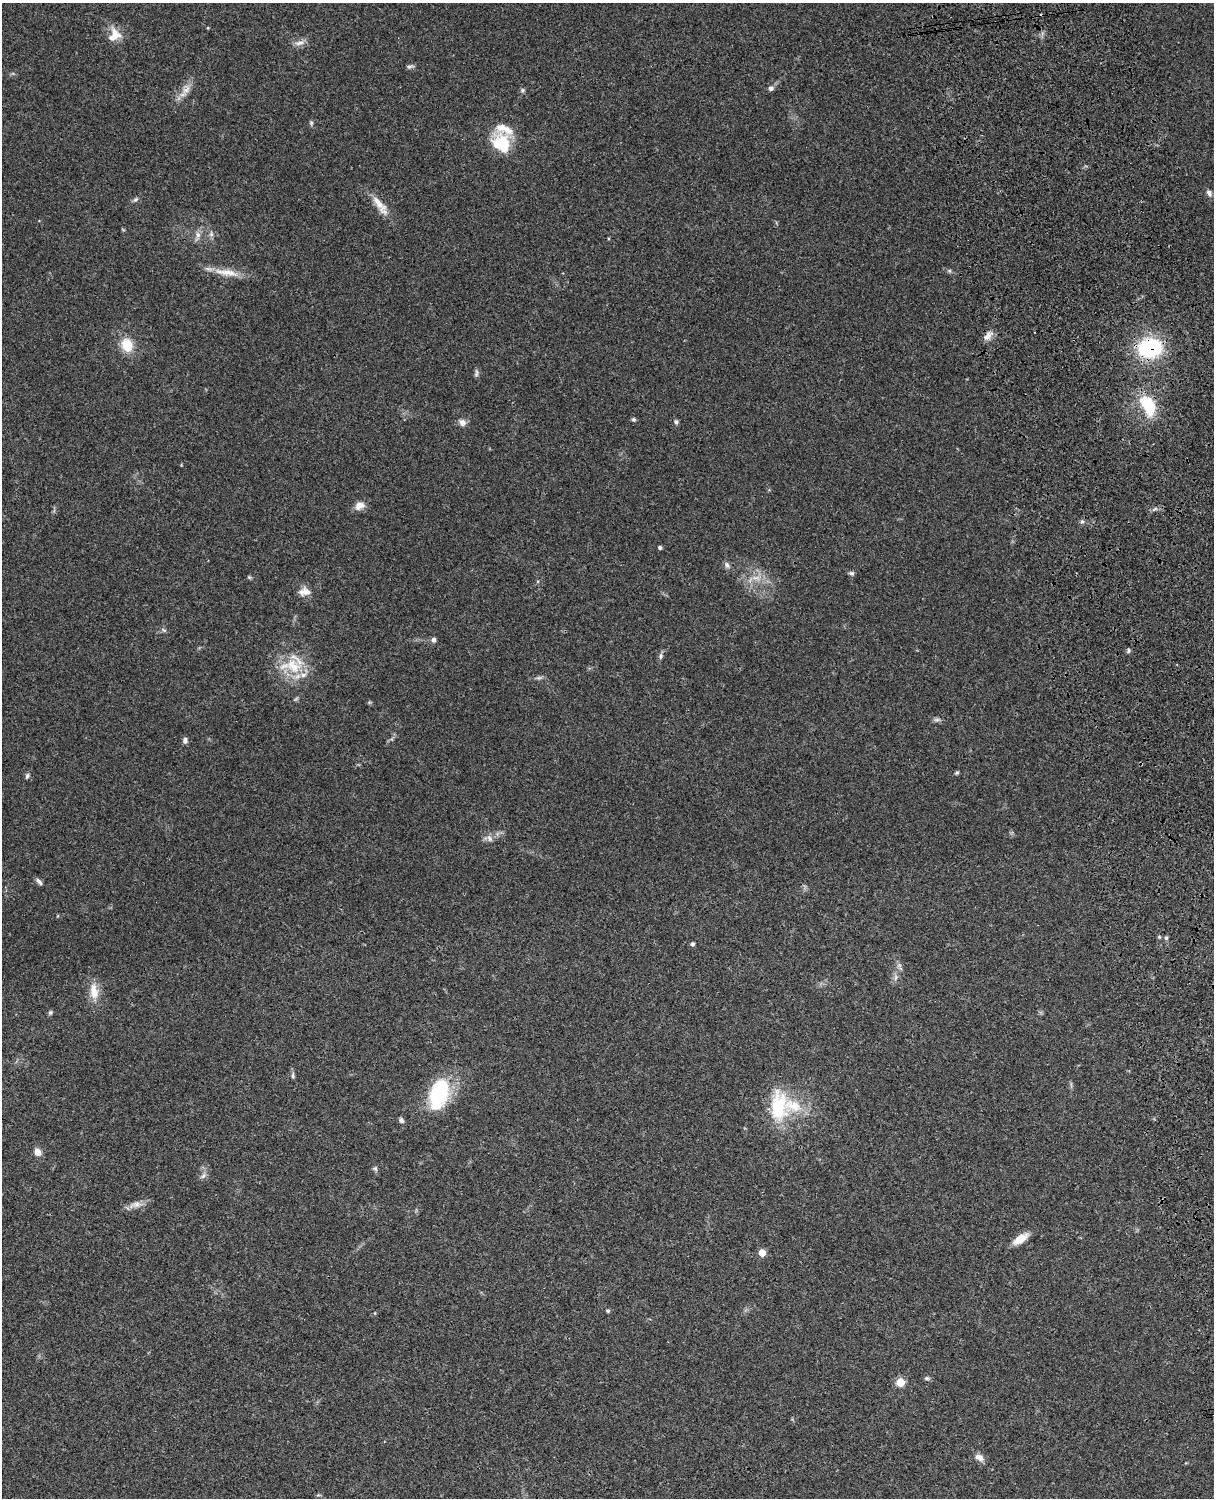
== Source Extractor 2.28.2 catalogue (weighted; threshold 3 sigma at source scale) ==
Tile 6 of 4 x 3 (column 2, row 2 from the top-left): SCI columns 1335-2546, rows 1773-3268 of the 5088 x 4927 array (HDU 1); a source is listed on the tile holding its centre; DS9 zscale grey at full resolution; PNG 1216 x 1500 px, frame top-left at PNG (2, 3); no overlay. Shown black and unused: <1% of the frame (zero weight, under 3 of 4 exposures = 6% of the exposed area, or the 3 px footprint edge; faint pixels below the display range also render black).
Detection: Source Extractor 2.28.2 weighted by HDU 2 'WHT'; one run over the whole footprint, this tile lists its part. Background 0.107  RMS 0.0065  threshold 0.0293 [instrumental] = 3 sigma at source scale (4.5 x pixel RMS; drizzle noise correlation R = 1.50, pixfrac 1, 0.05/0.05 arcsec/px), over >= 5 px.
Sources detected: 69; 1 too faint to see at this stretch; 1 cosmic-ray / hot-pixel residue — not listed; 4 inside a brighter listed object's ellipse — not listed separately; the other 63 listed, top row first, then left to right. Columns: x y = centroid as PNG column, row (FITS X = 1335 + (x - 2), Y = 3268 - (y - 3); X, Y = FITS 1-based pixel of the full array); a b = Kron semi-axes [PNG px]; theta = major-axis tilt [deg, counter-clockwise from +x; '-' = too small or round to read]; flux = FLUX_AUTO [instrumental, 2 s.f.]
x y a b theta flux
115 34 19 11 -50 8.2
300 43 14 7 16 3.6
409 67 10 5 13 1.4
771 88 6 5 - 2.1
186 89 17 9 65 6
522 90 6 5 - 1.1
311 123 6 5 - 1.1
502 144 22 16 -52 28
1209 193 9 6 -49 2.3
136 199 8 5 37 1.4
380 205 33 9 -53 9.4
211 234 9 6 83 1.9
198 235 10 6 -89 2.9
950 271 6 4 -71 0.91
227 272 36 9 -8 11
987 336 14 8 49 4.3
127 345 14 11 -73 15
1150 348 17 13 5 78
476 373 12 4 84 1.5
1148 405 30 16 -60 25
634 419 5 5 - 1
676 422 7 5 -63 1.5
462 423 9 7 -50 3.5
359 506 13 9 21 4.9
1155 509 10 4 34 1.5
1082 522 6 4 2 1.2
660 547 4 3 - 1.5
727 565 10 6 -54 2.1
851 573 8 5 -1 1.3
249 577 5 5 - 0.88
756 578 14 7 -4 5.6
305 592 16 11 5 5.8
164 630 7 4 -36 1.1
433 640 6 6 - 2
1128 650 7 3 90 0.9
661 656 8 6 75 1.7
293 666 26 20 -42 23
539 678 9 5 19 1.6
937 720 10 5 5 1.7
185 741 8 6 -79 2
957 773 5 4 - 0.93
27 776 8 5 63 1.4
489 838 10 6 -65 2.5
39 882 10 5 -48 2
1159 937 5 4 - 0.75
1166 938 6 5 - 1.1
692 944 5 4 - 1.4
94 991 23 12 -83 9.3
50 1012 6 5 - 1.2
293 1075 10 4 86 1.3
439 1092 31 16 72 60
778 1106 43 23 -89 37
401 1120 7 5 -56 1.7
37 1152 8 6 -67 5.4
375 1169 7 5 -68 1.3
203 1176 11 5 40 1.9
135 1204 19 9 12 5
1020 1239 19 8 33 8.1
762 1253 5 5 - 12
608 1311 5 4 - 0.87
927 1378 7 5 9 1.2
900 1382 5 5 - 20
979 1457 12 8 -27 3.8
Overlapping masked pixels (flux is a lower limit): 2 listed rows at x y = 1150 348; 1148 405